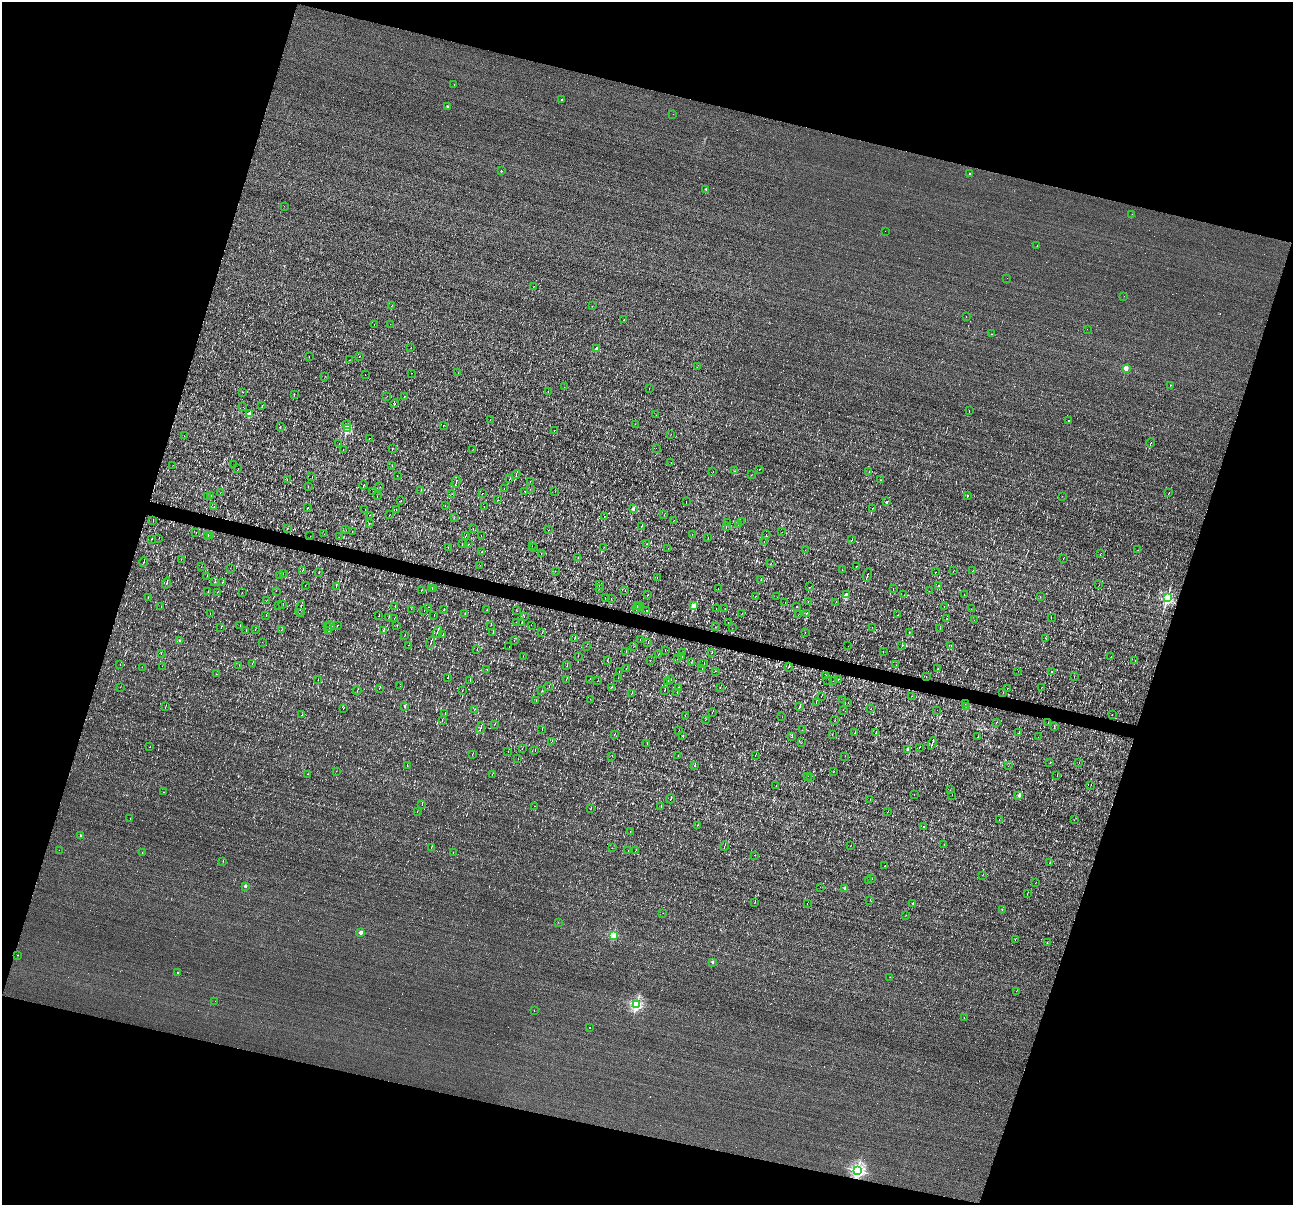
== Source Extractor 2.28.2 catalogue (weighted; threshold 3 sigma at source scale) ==
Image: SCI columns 1-5161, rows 250-5060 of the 5161 x 5185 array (HDU 1 of 3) = the unmasked area's bounding box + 8 px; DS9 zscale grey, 4 x 4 block average (1 PNG px = mean of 4 x 4 image px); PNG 1295 x 1207 px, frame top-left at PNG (2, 2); each listed source drawn as its Kron ellipse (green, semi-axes under 4 px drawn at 4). Shown black and unused: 35% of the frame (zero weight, under 3 of 4 exposures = <1% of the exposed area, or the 3 px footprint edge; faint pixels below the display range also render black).
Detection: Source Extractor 2.28.2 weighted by HDU 2 'WHT'. Background 8.59e-04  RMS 0.042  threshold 0.191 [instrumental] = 3 sigma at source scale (4.5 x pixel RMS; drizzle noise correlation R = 1.50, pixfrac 1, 0.05/0.05 arcsec/px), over >= 5 px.
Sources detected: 698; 12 too faint to see at this stretch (4 x 4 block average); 59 cosmic-ray / hot-pixel residue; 1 long thin detection or spike segment (spike, bleed or trail) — neither listed nor drawn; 6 coinciding with a brighter row at this scale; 1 inside a brighter listed object's ellipse — not listed separately; of the other 619, all 500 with FLUX_AUTO >= 3.7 (the completeness limit of this list) listed and drawn (119 fainter detections not listed), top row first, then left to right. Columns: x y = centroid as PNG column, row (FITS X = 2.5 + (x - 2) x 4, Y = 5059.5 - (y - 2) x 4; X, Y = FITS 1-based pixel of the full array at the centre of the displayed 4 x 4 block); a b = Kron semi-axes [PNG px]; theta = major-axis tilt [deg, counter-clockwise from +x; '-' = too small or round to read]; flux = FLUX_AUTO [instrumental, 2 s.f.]
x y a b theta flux
454 84 2 2 - 16
561 100 2 2 - 22
447 106 2 2 - 70
673 114 2 2 - 4.7
501 171 2 2 - 39
970 173 2 2 - 71
706 189 2 2 - 98
284 206 2 2 - 4
1132 214 2 2 - 4.5
885 231 2 2 - 6
1037 245 2 2 - 5.3
1007 278 2 2 - 3.8
534 286 2 2 - 5.9
1124 296 2 2 - 35
392 305 3 2 - 11
592 306 2 2 - 4.1
966 316 2 2 - 7.6
624 319 2 2 - 20
374 324 2 2 - 5.4
390 324 2 2 - 4.9
1087 329 2 2 - 4.8
991 334 2 2 - 4.8
411 347 2 2 - 4.2
597 348 2 2 - 280
359 356 2 2 - 4.8
309 357 2 2 - 4.7
349 360 2 2 - 5
697 367 2 2 - 4.2
1126 368 2 2 - 490
412 373 2 2 - 15
458 373 2 2 - 4.2
365 375 2 2 - 24
325 376 2 2 - 4.6
1170 385 2 2 - 19
564 387 2 2 - 4.8
649 388 2 2 - 5.4
548 391 2 2 - 4.8
243 392 2 2 - 16
294 394 3 2 - 12
387 396 2 2 - 4
405 396 2 2 - 4.8
395 403 4 2 - 21
262 406 3 2 - 13
243 407 2 2 - 5.2
969 410 3 2 - 9.1
250 414 2 2 - 580
656 415 2 2 - 4.1
490 420 2 2 - 4.6
1069 420 2 2 - 21
346 424 2 2 - 46
635 424 2 2 - 5.5
443 425 2 2 - 4.3
280 427 2 2 - 7.3
347 428 2 2 - 2100
554 430 2 2 - 5.7
671 434 2 2 - 4.6
184 436 2 2 - 4.2
369 438 2 2 - 7.7
1151 443 5 2 - 18
339 444 2 2 - 7.2
656 448 2 2 - 25
392 449 2 2 - 14
473 449 2 2 - 4.2
343 450 2 2 - 4.9
671 463 2 2 - 5.3
173 465 2 2 - 4.4
234 465 2 2 - 3.8
392 465 2 2 - 5.3
238 469 2 2 - 5.3
759 469 2 2 - 15
713 471 2 2 - 4.9
735 471 2 2 - 5.7
869 472 3 2 - 14
516 474 4 2 - 33
751 475 2 2 - 11
397 476 2 2 - 3.8
312 477 2 2 - 7.4
510 478 3 2 - 8.9
287 480 2 2 - 8.6
881 480 2 2 - 7.8
530 481 3 2 - 11
456 482 6 2 74 35
364 485 4 2 - 26
308 486 2 2 - 7.9
380 487 2 2 - 5
504 488 2 2 - 4
530 489 2 2 - 4.2
421 490 2 2 - 7.4
525 491 2 2 - 17
555 491 2 2 - 4.1
220 492 2 2 - 4.3
373 492 2 2 - 5
483 493 2 2 - 3.9
1169 493 4 2 - 17
452 494 2 2 - 6.2
967 495 2 2 - 32
211 496 2 2 - 6.5
377 496 2 2 - 4.7
1062 496 2 2 - 11
208 497 2 2 - 5
498 500 2 2 - 4.6
401 501 2 2 - 7.1
686 501 2 2 - 5.2
887 502 2 2 - 130
214 506 2 2 - 5.3
445 506 2 2 - 5.9
484 506 2 2 - 5.8
307 508 2 2 - 11
872 508 2 2 - 9
365 509 2 2 - 14
396 509 2 2 - 4.4
633 509 2 2 - 270
369 515 2 2 - 5.9
390 515 2 2 - 6.4
664 515 2 2 - 4.7
604 516 2 2 - 23
454 518 2 2 - 3.9
153 520 2 2 - 7.3
673 520 2 2 - 5.4
741 521 2 2 - 4.9
727 523 2 2 - 5.6
369 524 2 2 - 6.8
738 525 2 2 - 6
641 526 2 2 - 6.4
726 527 2 2 - 9.1
288 528 2 2 - 6
473 529 2 2 - 5.1
346 530 2 2 - 4.4
549 530 2 2 - 4.4
196 532 2 2 - 4.7
352 532 2 2 - 5.9
782 532 2 2 - 4.5
324 534 2 2 - 3.8
692 534 2 2 - 5.6
210 535 2 2 - 16
466 535 2 2 - 12
481 535 2 2 - 4.1
766 535 4 2 - 16
208 536 3 2 - 11
310 536 2 2 - 3.8
339 537 2 2 - 3.8
708 537 2 2 - 5.2
159 538 2 2 - 6.9
151 539 2 2 - 7.8
852 539 3 2 - 13
764 541 3 2 - 8.3
462 543 2 2 - 4
469 544 2 2 - 5.8
646 544 2 2 - 6.4
532 546 2 2 - 4.2
604 547 2 2 - 5.8
448 548 2 2 - 6.3
534 548 2 2 - 8.3
668 548 2 2 - 5.2
805 550 2 2 - 4.4
1138 550 2 2 - 4.8
482 552 2 2 - 6.9
541 553 3 2 - 6.6
1100 554 4 2 - 9.8
578 557 2 2 - 5.6
1063 558 2 2 - 6.6
181 559 2 2 - 4.4
144 562 5 2 - 23
771 563 2 2 - 5.3
480 565 2 2 - 3.9
856 566 3 2 - 9.4
201 567 2 2 - 4.1
230 568 2 2 - 4.5
842 570 2 2 - 4
973 570 2 2 - 4.5
302 571 3 2 - 11
555 571 2 2 - 6.1
954 571 3 2 - 7.5
319 572 2 2 - 8.6
936 572 2 2 - 8.1
283 573 2 2 - 4.1
867 575 7 2 72 33
207 576 2 2 - 5.8
279 576 2 2 - 11
657 577 2 2 - 8.7
761 580 2 2 - 5.8
215 582 2 2 - 6.3
166 583 5 2 - 29
222 583 2 2 - 6.5
600 584 2 2 - 3.7
1099 585 2 2 - 4.7
305 586 2 2 - 4.7
336 586 3 2 - 6.5
938 586 2 2 - 24
809 587 2 2 - 15
432 588 2 2 - 3.7
893 588 2 2 - 5.6
434 589 2 2 - 11
599 589 2 2 - 5
718 589 2 2 - 4.5
421 590 2 2 - 8.9
625 590 2 2 - 6
276 591 2 2 - 4.8
929 591 2 2 - 5.1
208 592 2 2 - 5.2
217 592 2 2 - 4.8
242 593 2 2 - 3.8
964 594 2 2 - 4.5
648 595 2 2 - 6.5
846 595 2 2 - 410
904 595 2 2 - 4.9
756 596 2 2 - 6.1
1040 596 2 2 - 4
777 597 2 2 - 4.3
148 598 2 2 - 4
605 598 2 2 - 12
611 598 2 2 - 4.2
1167 598 2 2 - 3300
266 601 2 2 - 4.6
785 602 2 2 - 5.5
808 602 2 2 - 5.3
836 602 2 2 - 4
278 605 2 2 - 6.2
283 605 3 2 - 11
637 605 3 2 - 34
640 605 2 2 - 8.7
694 605 2 2 - 700
796 606 2 2 - 13
944 606 2 2 - 4.7
161 607 2 2 - 9.9
395 607 2 2 - 3.7
429 607 2 2 - 19
300 608 8 2 73 37
636 608 5 2 - 23
411 609 2 2 - 4.4
716 609 2 2 - 7.9
725 609 2 2 - 9
971 609 2 2 - 7.6
444 610 2 2 - 8.4
487 610 2 2 - 5.8
516 610 2 2 - 3.8
647 610 2 2 - 5.9
424 611 2 2 - 5.6
301 612 2 2 - 5.4
742 613 2 2 - 9.3
210 614 2 2 - 4.2
465 614 2 2 - 3.7
806 614 2 2 - 6.9
798 615 2 2 - 5.4
898 615 2 2 - 4.1
266 616 2 2 - 14
379 616 2 2 - 9.8
434 616 2 2 - 6.9
389 617 3 2 - 9.5
524 617 2 2 - 7.1
1051 618 2 2 - 3.9
394 619 2 2 - 4.9
947 619 2 2 - 5.5
974 620 2 2 - 4.6
517 622 2 2 - 7.6
728 622 2 2 - 4.3
522 623 2 2 - 6.9
240 625 2 2 - 7
337 625 2 2 - 42
491 625 2 2 - 4.8
531 625 2 2 - 4.9
330 626 5 2 - 16
397 626 2 2 - 3.9
221 627 3 2 - 12
327 627 2 2 - 14
715 627 2 2 - 3.9
872 627 2 2 - 3.8
732 628 2 2 - 4.6
940 628 2 2 - 5.4
255 630 2 2 - 9
281 630 2 2 - 4.1
383 630 3 2 - 10
246 631 2 2 - 6.7
329 631 2 2 - 18
437 632 6 2 72 29
493 632 2 2 - 8
805 632 3 2 - 7.9
909 632 2 2 - 110
542 633 2 2 - 6.7
442 635 2 2 - 6.1
404 636 2 2 - 5.7
574 639 2 2 - 5.7
1046 639 2 2 - 4.3
179 640 2 2 - 53
640 640 2 2 - 4.9
514 641 2 2 - 4.4
262 642 2 2 - 4.9
431 642 6 2 73 26
648 643 2 2 - 4.7
408 645 2 2 - 5.2
951 645 2 2 - 4.9
586 646 2 2 - 4.5
848 646 2 2 - 5.2
902 646 2 2 - 4.7
509 647 2 2 - 3.9
633 647 2 2 - 4.6
477 649 2 2 - 4.7
665 651 2 2 - 8.2
883 651 2 2 - 6.2
626 652 2 2 - 5.2
683 652 2 2 - 7.1
161 653 3 2 - 12
712 653 2 2 - 6.2
658 654 2 2 - 5.2
523 656 2 2 - 3.9
578 656 2 2 - 5.5
1111 656 2 2 - 6.1
682 657 4 2 - 16
677 658 2 2 - 3.8
607 660 3 2 - 8.9
650 660 2 2 - 4
1135 660 2 2 - 6.4
691 662 3 2 - 6.3
252 663 2 2 - 4.9
704 663 2 2 - 3.8
120 665 2 2 - 4.5
239 665 2 2 - 3.9
896 665 2 2 - 4.3
162 666 2 2 - 4
567 666 2 2 - 5
142 667 2 2 - 3.9
788 667 4 2 - 91
626 668 2 2 - 10
702 668 2 2 - 4.8
938 669 2 2 - 5.8
487 670 2 2 - 4.8
619 671 3 2 - 5.1
715 671 2 2 - 4.7
1018 671 2 2 - 4.1
1052 672 2 2 - 38
216 674 2 2 - 93
826 675 2 2 - 4.3
926 676 2 2 - 5.4
448 677 2 2 - 13
1074 677 2 2 - 6.5
618 678 2 2 - 5
318 679 2 2 - 4.8
566 679 2 2 - 6.3
590 679 2 2 - 5.5
671 679 2 2 - 5.5
470 680 2 2 - 13
828 680 2 2 - 4.3
838 680 2 2 - 3.9
597 681 2 2 - 6.9
668 681 2 2 - 3.8
833 681 2 2 - 4.3
400 686 2 2 - 28
120 687 2 2 - 4.6
549 687 3 2 - 9.3
612 687 2 2 - 5.2
678 687 2 2 - 7
1042 687 2 2 - 5.5
720 688 2 2 - 4
1007 688 2 2 - 4.7
379 689 2 2 - 6.2
665 690 2 2 - 8.5
357 691 4 2 - 13
462 691 2 2 - 5
542 691 2 2 - 8.6
1003 692 2 2 - 7.3
632 693 2 2 - 8
677 693 2 2 - 5.4
821 696 2 2 - 14
912 696 2 2 - 4.1
590 699 2 2 - 4.6
843 699 2 2 - 5.7
536 701 2 2 - 4.1
816 703 2 2 - 4.5
848 703 2 2 - 3.9
965 704 2 2 - 7.6
404 706 2 2 - 59
966 706 2 2 - 5
165 707 2 2 - 6.9
800 707 4 2 - 23
343 709 2 2 - 4.3
870 709 2 2 - 4.7
474 710 2 2 - 4.8
843 710 2 2 - 26
937 710 2 2 - 3.9
712 712 2 2 - 14
445 714 2 2 - 8.3
302 715 2 2 - 7.2
1112 715 2 2 - 3.9
685 716 3 2 - 11
782 717 2 2 - 4
706 719 2 2 - 4.4
442 720 3 2 - 14
835 721 2 2 - 5
996 723 2 2 - 6.2
1048 723 2 2 - 8.8
494 725 2 2 - 8.1
1054 726 2 2 - 7.6
480 728 6 2 73 38
542 729 3 2 - 15
802 730 2 2 - 4.2
679 731 2 2 - 4.9
854 733 2 2 - 5.2
875 733 2 2 - 4.4
1019 733 3 2 - 9.6
614 734 2 2 - 6.5
832 735 2 2 - 8.1
682 736 2 2 - 6.1
792 736 4 2 - 13
978 737 2 2 - 4.9
1038 737 2 2 - 3.9
551 742 2 2 - 6
801 743 2 2 - 3.9
932 743 6 2 72 55
647 744 3 2 - 10
150 747 2 2 - 6.4
919 747 2 2 - 11
522 749 2 2 - 6.8
535 750 3 2 - 8.5
908 750 2 2 - 200
508 751 2 2 - 7.2
472 755 2 2 - 9
755 755 2 2 - 12
612 756 2 2 - 4.1
678 756 2 2 - 4.5
845 756 2 2 - 5.6
518 759 2 2 - 5.1
1050 763 3 2 - 11
1079 763 2 2 - 3.8
407 765 2 2 - 8.6
694 765 2 2 - 12
1008 766 2 2 - 9.7
336 771 2 2 - 4.2
834 771 2 2 - 4.9
308 774 2 2 - 4.1
492 774 2 2 - 4
808 776 2 2 - 4.4
1057 776 2 2 - 4.6
811 778 3 2 - 11
1091 785 2 2 - 3.8
776 786 2 2 - 3.9
950 790 2 2 - 3.9
164 792 2 2 - 13
914 795 2 2 - 4.9
952 795 2 2 - 3.7
1019 796 2 2 - 240
670 799 5 2 - 20
870 799 2 2 - 3.8
422 804 2 2 - 6.4
535 806 2 2 - 5.2
661 807 2 2 - 5.5
591 808 2 2 - 9.4
417 811 2 2 - 6
888 812 2 2 - 4.9
130 819 2 2 - 4.5
999 820 2 2 - 9.6
1074 820 2 2 - 5.7
697 825 2 2 - 5.2
924 827 2 2 - 46
630 832 2 2 - 4.7
81 836 2 2 - 100
944 844 2 2 - 4.2
724 846 5 2 - 15
850 846 2 2 - 4.7
431 847 2 2 - 8.5
612 848 2 2 - 4.5
59 850 2 2 - 26
628 851 2 2 - 9.2
635 851 2 2 - 4.4
453 852 2 2 - 16
142 853 2 2 - 18
755 855 2 2 - 5.5
223 861 2 2 - 5.1
1050 863 2 2 - 5.3
885 866 2 2 - 86
982 875 2 2 - 4.1
872 879 2 2 - 4.3
868 881 2 2 - 3.8
1035 883 2 2 - 3.8
245 886 2 2 - 200
820 887 2 2 - 32
844 888 2 2 - 100
1027 894 3 2 - 8.8
870 900 2 2 - 5.8
755 902 2 2 - 9.2
913 903 2 2 - 30
807 904 2 2 - 7
1002 909 2 2 - 4.3
663 913 2 2 - 10
906 915 2 2 - 4.2
558 922 2 2 - 4.2
361 932 2 2 - 340
613 935 2 2 - 1300
1015 939 2 2 - 7
1047 943 2 2 - 14
18 955 2 2 - 15
712 962 2 2 - 120
178 972 2 2 - 42
890 977 2 2 - 8.2
1016 991 2 2 - 4.2
215 1001 2 2 - 10
636 1005 2 2 - 3800
534 1010 2 2 - 4.3
964 1018 2 2 - 16
590 1028 2 2 - 7.8
858 1171 2 2 - 6000
Overlapping masked pixels (flux is a lower limit): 1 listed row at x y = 788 667
Diffuse or blended objects may show on this block-average render without a row.